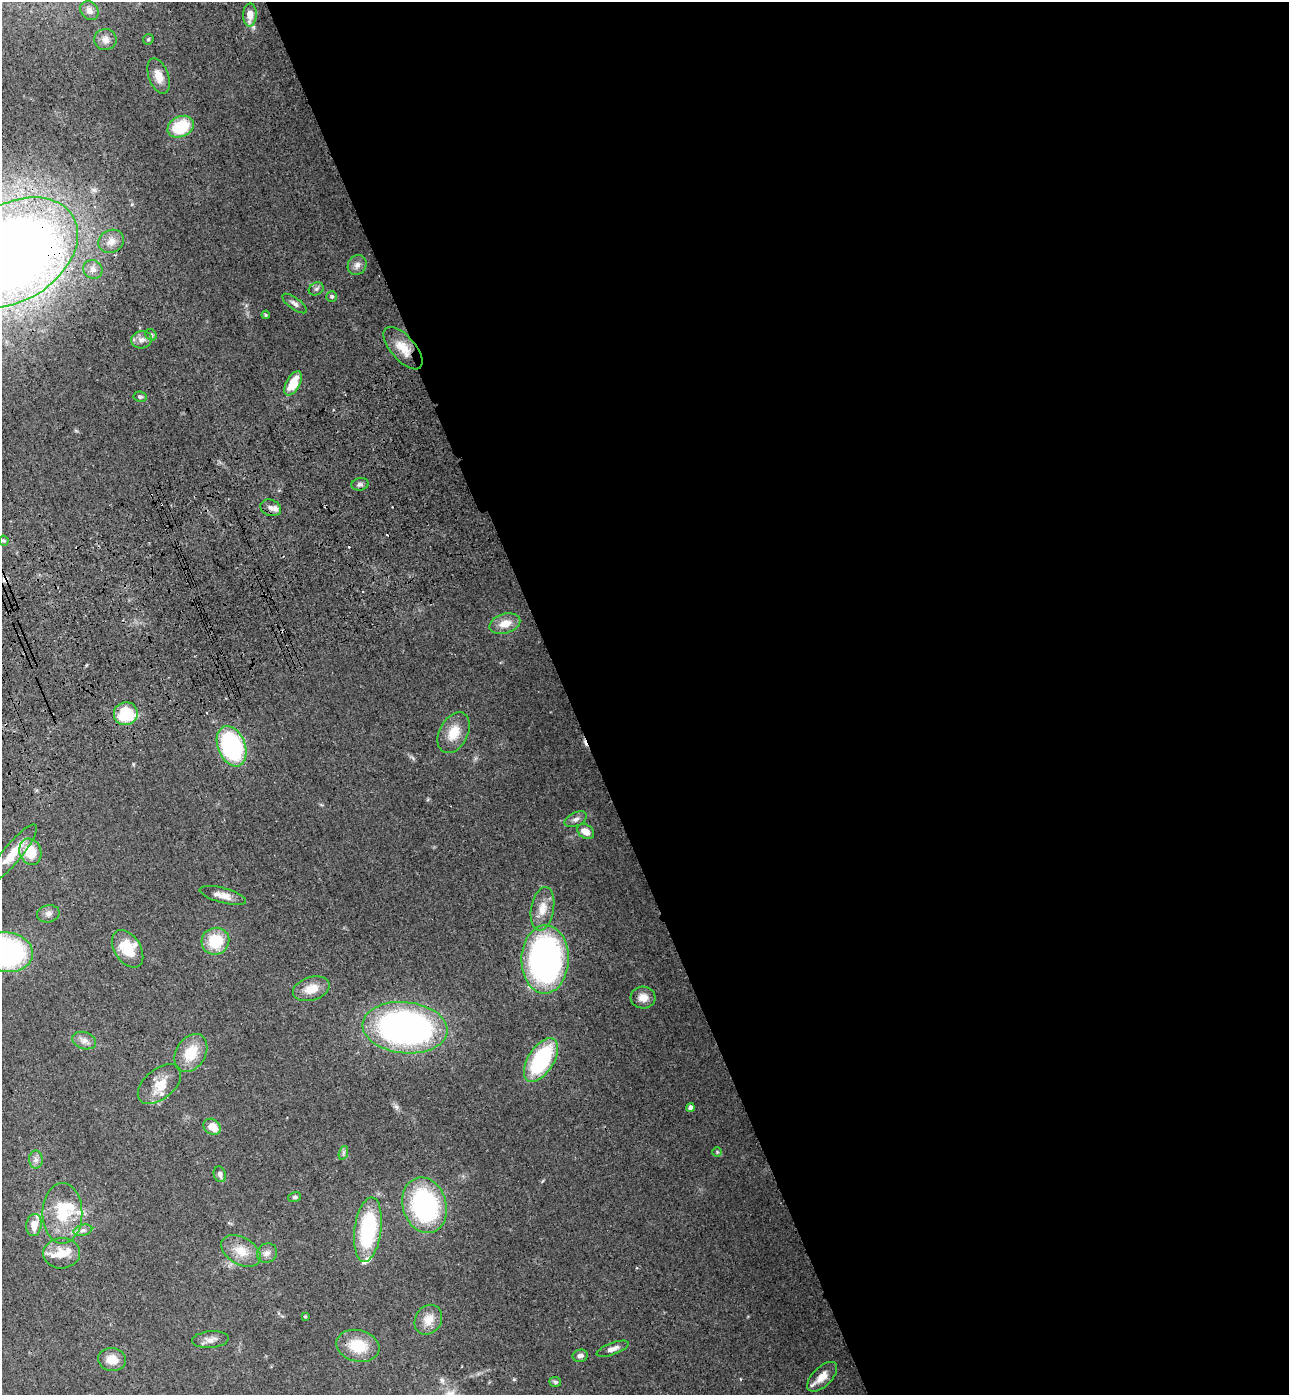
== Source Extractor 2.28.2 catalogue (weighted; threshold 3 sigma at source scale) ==
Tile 8 of 4 x 4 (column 4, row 2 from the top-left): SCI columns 4205-5491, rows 2898-4290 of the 5706 x 5794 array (HDU 1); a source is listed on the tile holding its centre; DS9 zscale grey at full resolution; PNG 1291 x 1397 px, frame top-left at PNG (2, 2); each listed source drawn as its Kron ellipse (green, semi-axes under 4 px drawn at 4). Shown black and unused: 56% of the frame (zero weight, under 3 of 4 exposures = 6% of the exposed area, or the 3 px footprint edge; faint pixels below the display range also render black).
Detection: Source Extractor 2.28.2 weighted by HDU 2 'WHT'; one run over the whole footprint, this tile lists its part. Background 0.0787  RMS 0.0043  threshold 0.0195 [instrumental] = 3 sigma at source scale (4.5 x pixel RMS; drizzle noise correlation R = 1.50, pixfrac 1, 0.05/0.05 arcsec/px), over >= 5 px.
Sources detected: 80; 6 cosmic-ray / hot-pixel residue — neither listed nor drawn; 6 inside a brighter listed object's ellipse — not listed separately; the other 68 listed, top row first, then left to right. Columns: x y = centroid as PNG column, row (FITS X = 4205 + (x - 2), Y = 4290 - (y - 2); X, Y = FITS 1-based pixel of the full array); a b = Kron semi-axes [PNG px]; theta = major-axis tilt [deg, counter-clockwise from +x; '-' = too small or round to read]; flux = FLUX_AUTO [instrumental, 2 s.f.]
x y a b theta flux
89 11 10 8 -52 2
250 15 11 6 88 4.8
148 39 6 5 - 0.54
105 40 11 10 - 2.7
159 76 18 10 -71 4.9
181 127 14 10 27 18
111 241 13 11 27 3.9
13 252 70 48 32 570
357 265 10 9 - 2.1
93 269 10 9 - 2.7
316 289 8 6 27 1.2
332 296 5 5 - 0.77
294 303 14 5 -36 1.7
266 315 4 4 - 0.44
151 335 6 5 - 0.71
141 340 10 9 - 2.6
403 348 26 12 -49 7.4
293 383 13 7 61 9.6
140 397 6 5 - 0.82
360 484 9 6 8 1.1
271 508 11 8 -20 2.6
4 540 5 5 - 0.6
505 624 16 10 17 5.6
126 714 12 11 - 19
454 733 22 14 63 8.3
232 746 21 13 -68 59
576 819 12 6 26 1.7
586 831 9 6 -33 3.9
30 852 13 11 -71 12
13 853 36 9 51 10
223 895 24 7 -15 4
542 909 22 11 80 6.1
48 914 11 8 12 2.1
215 941 14 13 - 15
128 949 21 13 -57 12
7 952 26 20 -6 91
545 959 34 23 88 140
311 989 19 11 17 6.5
643 998 12 11 - 4.4
405 1028 43 25 -6 160
84 1041 12 8 -18 2.5
191 1053 20 14 58 11
541 1060 25 13 58 40
159 1084 25 15 41 8.2
690 1108 4 4 - 2.4
212 1127 9 7 -37 5.6
717 1152 4 4 - 0.45
343 1153 7 4 72 0.86
36 1160 9 7 -90 1.6
220 1174 8 6 -71 1.7
295 1197 6 5 - 0.8
425 1205 28 21 -74 65
62 1213 30 20 90 19
34 1225 11 7 82 5
83 1230 9 5 13 1.5
368 1230 32 13 82 43
241 1251 21 13 -30 7.9
62 1253 18 15 3 8.2
267 1253 10 9 - 2.3
305 1316 3 3 - 0.44
428 1320 16 13 57 5.5
210 1340 18 8 5 2.7
358 1346 22 15 -14 13
613 1349 17 6 20 2.6
580 1356 8 6 12 1.8
112 1359 14 11 -8 5.4
822 1377 19 9 44 5.4
555 1382 6 5 - 0.75
Overlapping masked pixels (flux is a lower limit): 2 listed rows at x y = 13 252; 403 348
Isophote crosses this tile's border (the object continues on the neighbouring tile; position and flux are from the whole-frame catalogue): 3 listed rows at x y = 250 15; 13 252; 7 952
Unlisted compact peaks at least as high as the median listed source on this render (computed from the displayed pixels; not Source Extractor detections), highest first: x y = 514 1379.